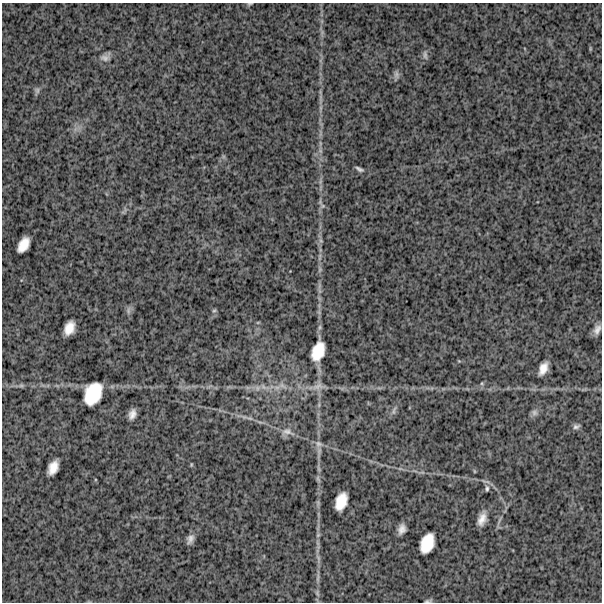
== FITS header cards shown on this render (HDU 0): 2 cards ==
NAXIS1  =                  600
NAXIS2  =                  600

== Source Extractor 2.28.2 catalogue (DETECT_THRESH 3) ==
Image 600 x 600 px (HDU 0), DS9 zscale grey, 1 PNG px = 1 image px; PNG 604 x 604 px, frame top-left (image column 1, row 600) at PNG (2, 3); no overlay
Background 1430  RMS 270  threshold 808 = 3 sigma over >= 5 px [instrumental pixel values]
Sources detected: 46; all 46 listed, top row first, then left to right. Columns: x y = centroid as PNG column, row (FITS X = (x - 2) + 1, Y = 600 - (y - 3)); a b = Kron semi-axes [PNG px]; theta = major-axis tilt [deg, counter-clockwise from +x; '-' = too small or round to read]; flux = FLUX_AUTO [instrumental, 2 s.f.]
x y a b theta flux
250 4 6 4 18 22000
590 49 6 3 73 16000
425 55 13 5 -80 58000
105 57 13 8 25 99000
396 75 10 7 -85 59000
37 90 9 6 90 49000
320 143 6 4 -72 28000
359 169 11 5 -28 51000
323 206 9 7 -30 54000
321 240 7 4 -45 32000
23 245 15 9 59 270000
320 269 8 4 60 35000
129 310 11 4 85 50000
214 310 6 4 28 26000
258 322 6 3 19 17000
69 328 13 8 66 240000
597 329 12 7 63 120000
318 351 20 11 72 420000
459 361 4 4 - 16000
543 368 12 7 65 190000
482 383 5 5 - 23000
21 386 7 4 0 36000
282 386 14 7 -26 110000
318 386 17 9 16 160000
263 387 11 6 -45 90000
93 393 21 14 65 640000
394 411 14 4 75 56000
534 412 9 8 - 64000
132 414 9 6 69 120000
250 418 8 5 -8 50000
576 426 9 6 16 52000
287 432 20 10 -10 160000
318 444 12 9 -25 98000
191 465 5 3 - 17000
53 468 14 8 65 220000
474 471 5 3 - 15000
318 479 10 4 -69 39000
487 489 10 6 88 53000
341 501 16 10 70 330000
482 519 13 6 71 180000
402 529 9 6 74 120000
318 535 7 4 45 30000
190 539 11 7 63 93000
427 543 18 11 68 410000
318 578 14 4 82 61000
428 601 7 2 9 31000
At the frame edge (FLAGS 8, measured only in part): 2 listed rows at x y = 250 4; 428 601